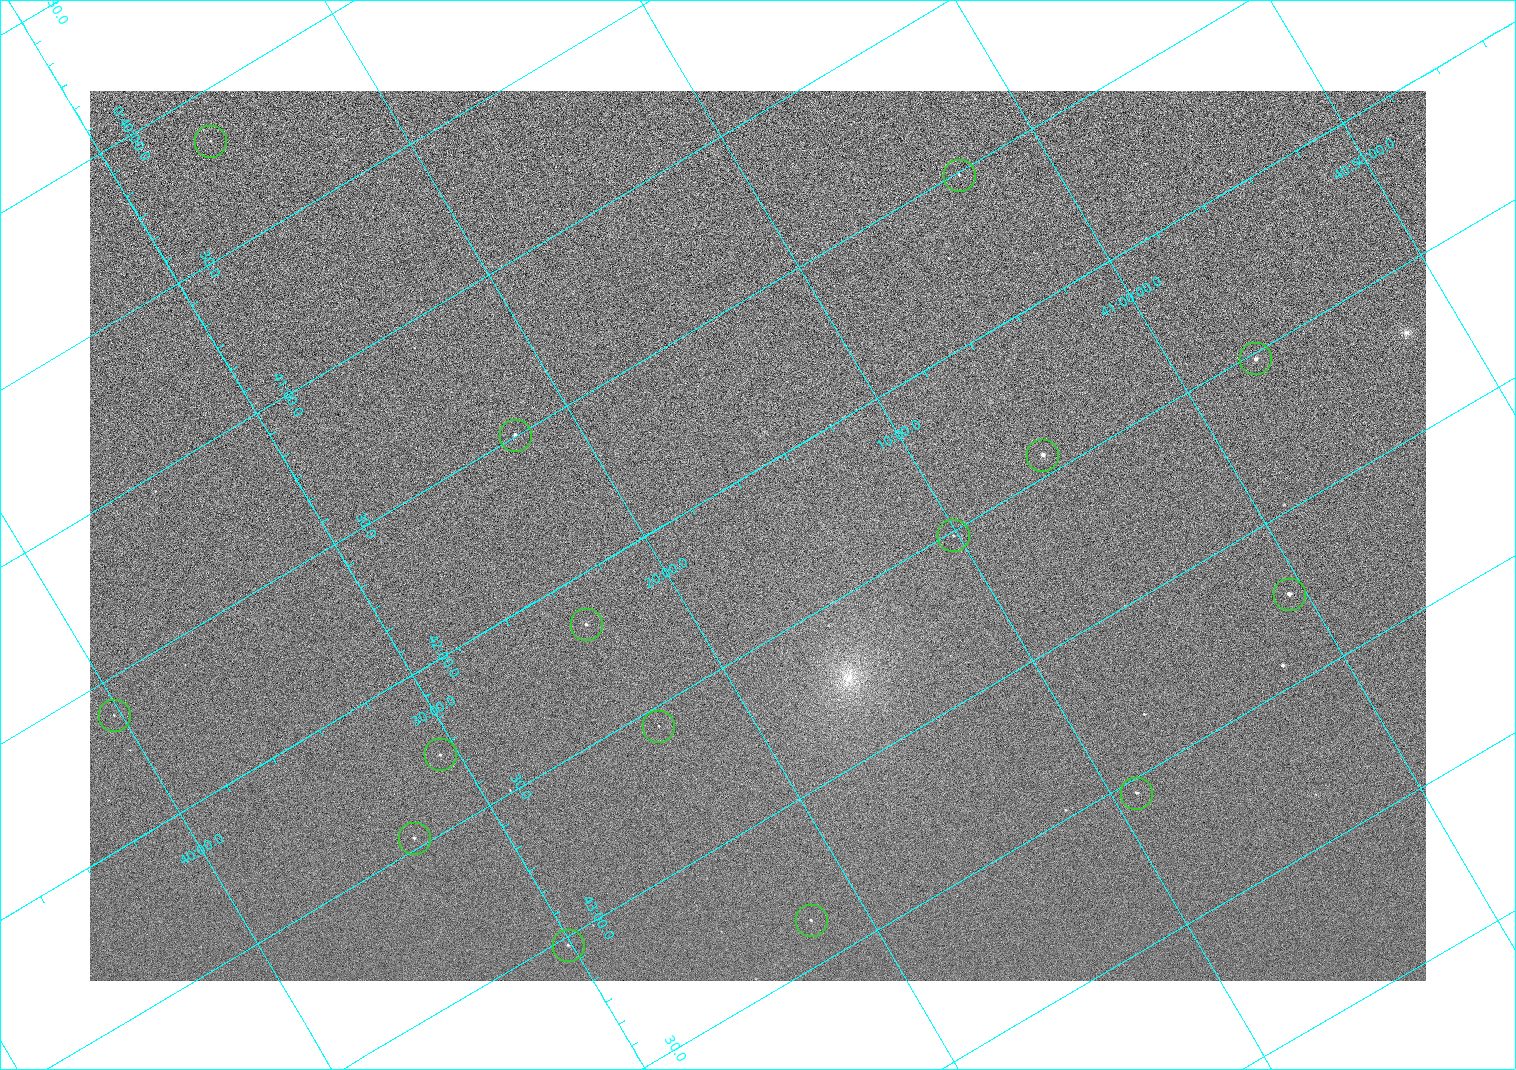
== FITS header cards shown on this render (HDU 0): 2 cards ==
NAXIS1  =                 1336 / length of data axis 1
NAXIS2  =                  890 / length of data axis 2

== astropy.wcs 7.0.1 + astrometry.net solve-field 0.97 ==
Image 1336 x 890 px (HDU 0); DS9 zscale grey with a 90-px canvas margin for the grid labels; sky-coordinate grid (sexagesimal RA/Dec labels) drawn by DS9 from the SOLVED WCS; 15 Tycho-2 reference stars matched to detected sources circled (green)
Header WCS: none
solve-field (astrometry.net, Tycho-2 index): SOLVED blind (the file carries no WCS)
Solved WCS: RA---TAN-SIP/DEC--TAN-SIP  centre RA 00:42:11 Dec +41:16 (10.55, +41.27 deg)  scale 2.22 arcsec/px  FOV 49.4' x 32.9'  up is -121 deg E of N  parity normal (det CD < 0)
(file carries no celestial WCS; the grid is the blind solution)
Tycho-2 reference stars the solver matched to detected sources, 15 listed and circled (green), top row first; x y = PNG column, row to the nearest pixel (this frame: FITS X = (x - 90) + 1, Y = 890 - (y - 91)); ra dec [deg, ICRS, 3 dp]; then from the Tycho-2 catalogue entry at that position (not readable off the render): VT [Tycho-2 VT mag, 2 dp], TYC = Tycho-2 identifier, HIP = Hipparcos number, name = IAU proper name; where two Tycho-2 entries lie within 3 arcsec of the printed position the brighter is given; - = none
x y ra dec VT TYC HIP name
210 141 10.038 +41.438 10.94 2805-517-1 - -
959 175 10.377 +41.053 11.36 2801-2079-1 - -
1255 358 10.629 +40.954 9.37 2801-2009-1 3333 -
515 435 10.374 +41.370 10.16 2805-213-1 - -
1042 455 10.609 +41.097 10.73 2801-2063-1 - -
953 535 10.628 +41.169 11.22 2801-2073-1 - -
1289 594 10.809 +41.009 9.29 2801-2078-1 - -
586 624 10.538 +41.392 10.59 2805-2135-1 - -
114 715 10.403 +41.671 11.00 2805-218-1 - -
658 726 10.639 +41.386 11.36 2805-2208-1 - -
440 754 10.568 +41.510 11.29 2805-2124-1 - -
1136 793 10.886 +41.153 10.99 2801-2037-1 - -
414 838 10.616 +41.550 10.67 2805-2192-1 - -
811 920 10.840 +41.365 11.39 2805-2131-2 - -
568 945 10.757 +41.502 11.21 2805-2136-1 - -